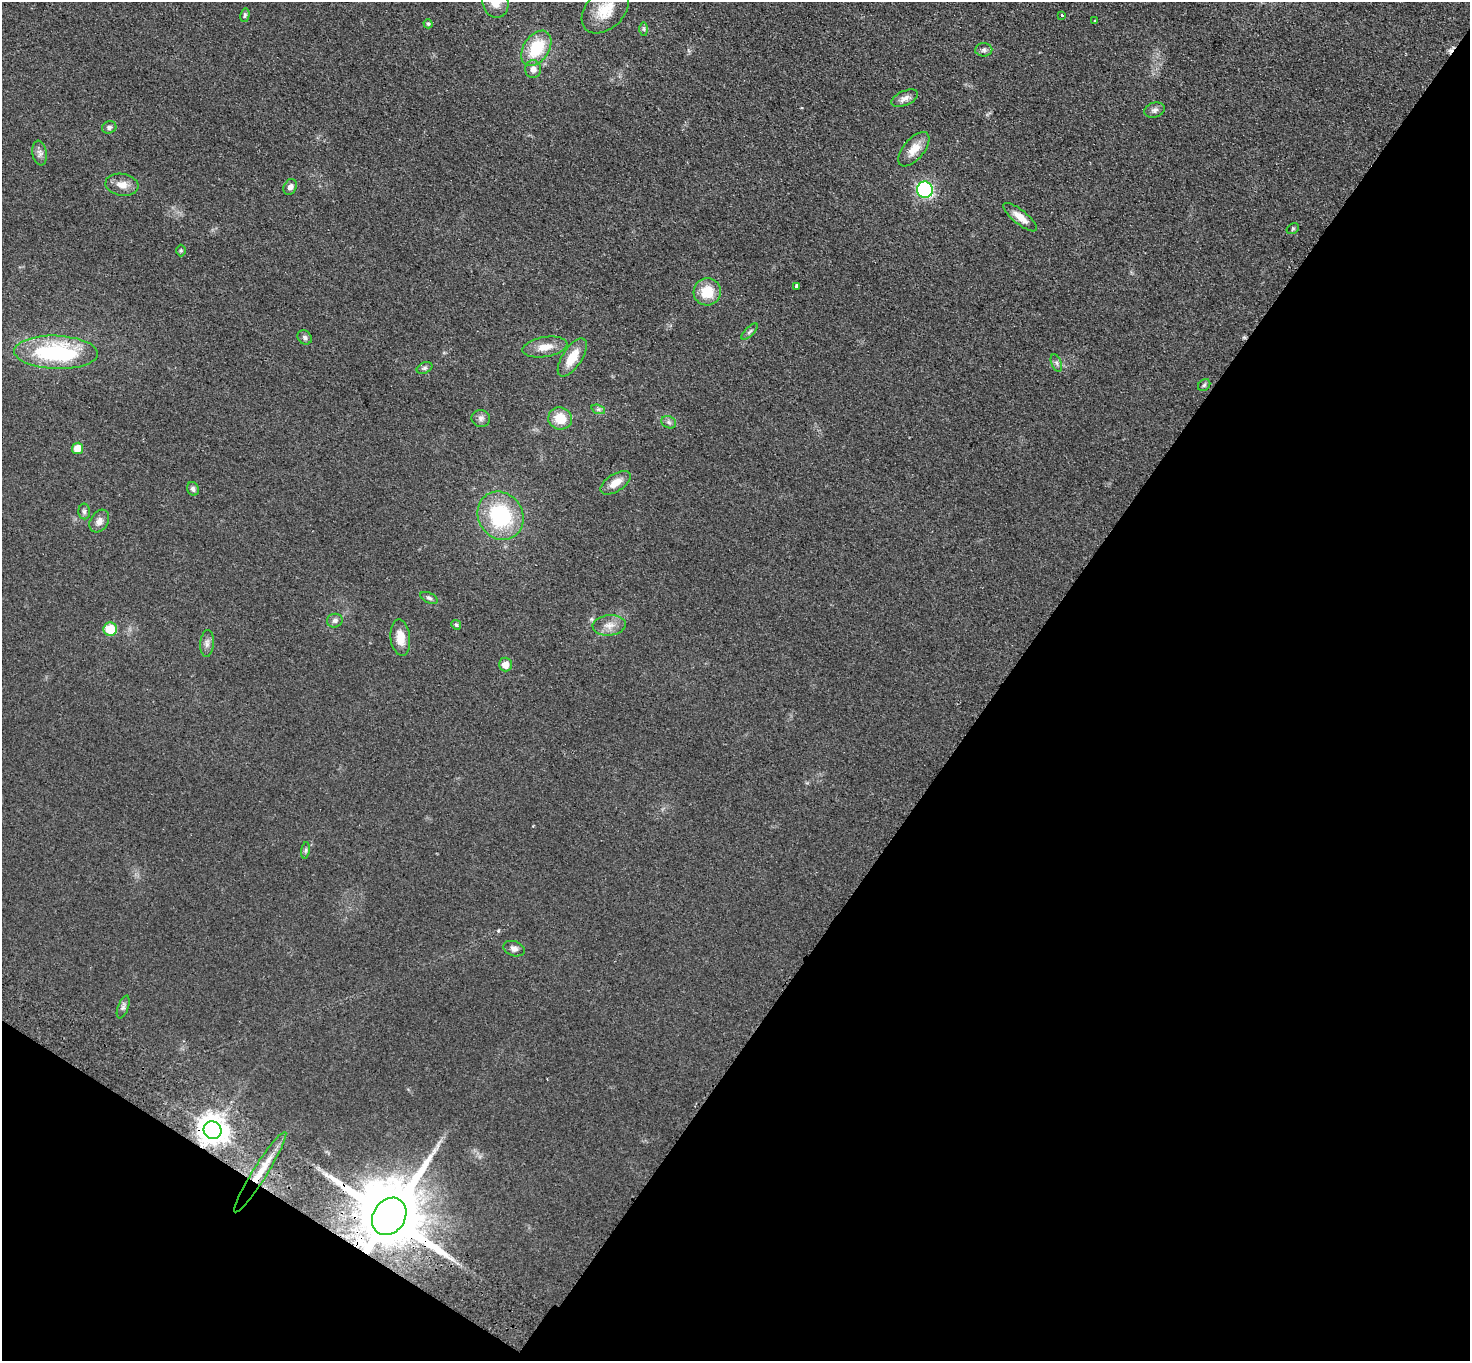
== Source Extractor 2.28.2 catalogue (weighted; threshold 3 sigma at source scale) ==
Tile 15 of 4 x 4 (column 3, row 4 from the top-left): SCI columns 2972-4439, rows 203-1561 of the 5942 x 5980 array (HDU 1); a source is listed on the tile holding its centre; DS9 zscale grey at full resolution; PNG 1472 x 1363 px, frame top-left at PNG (2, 2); each listed source drawn as its Kron ellipse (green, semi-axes under 4 px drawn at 4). Shown black and unused: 36% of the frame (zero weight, under 2 of 3 exposures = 3% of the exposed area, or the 3 px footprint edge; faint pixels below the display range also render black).
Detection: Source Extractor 2.28.2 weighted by HDU 2 'WHT'; one run over the whole footprint, this tile lists its part. Background 0.0876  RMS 0.0099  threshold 0.0445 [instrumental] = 3 sigma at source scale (4.5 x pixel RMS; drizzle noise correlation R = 1.50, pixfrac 1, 0.05/0.05 arcsec/px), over >= 5 px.
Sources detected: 56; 1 cosmic-ray / hot-pixel residue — neither listed nor drawn; the other 55 listed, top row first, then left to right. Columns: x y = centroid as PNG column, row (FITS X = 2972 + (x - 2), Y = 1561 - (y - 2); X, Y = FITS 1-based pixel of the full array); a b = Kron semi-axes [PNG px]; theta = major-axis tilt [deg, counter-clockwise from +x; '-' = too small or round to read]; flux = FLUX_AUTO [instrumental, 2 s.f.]
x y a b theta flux
495 2 16 13 -71 14
605 10 27 18 44 27
245 15 7 4 79 1.7
1062 15 3 2 - 3.6
1095 21 3 2 - 0.76
428 24 4 4 - 1.3
644 29 7 4 -89 1.8
536 48 19 12 56 40
984 50 8 6 2 3
533 69 9 8 - 5.3
905 98 14 7 24 5.4
1154 110 10 7 16 3.7
109 127 7 6 - 2.6
914 149 21 10 50 13
39 153 12 7 -79 4.4
122 185 17 11 -9 9.9
290 187 8 6 63 4.2
925 190 8 8 - 150
1020 217 21 7 -39 9.2
1293 229 7 5 31 1.3
181 250 6 5 - 1.4
796 286 4 3 - 5
707 292 14 13 - 24
750 332 11 4 45 2.4
305 337 8 6 -46 2.7
545 347 23 10 9 13
56 352 42 16 -2 110
572 357 22 9 56 20
1056 363 9 5 -67 2.5
425 368 8 5 26 2.2
1204 385 7 5 44 1.8
598 409 7 4 -18 2
481 418 9 8 - 3.8
560 418 12 11 - 20
669 422 8 6 -22 2.6
77 448 6 5 - 15
615 483 17 8 33 12
193 489 7 5 -64 2.7
84 511 8 6 89 2.4
500 516 25 22 -57 82
99 521 12 8 59 5.9
429 598 9 5 -25 2.3
335 621 8 6 15 3.6
456 625 5 4 - 1.3
609 625 16 10 5 9.3
110 629 7 6 - 26
400 638 18 10 -84 13
207 643 13 6 86 4.5
505 665 7 6 - 11
305 850 8 4 81 1.9
514 949 11 7 -17 4.5
123 1007 12 5 69 3
212 1130 9 8 - 1300
260 1172 47 7 58 24
389 1216 20 16 55 13000
Overlapping masked pixels (flux is a lower limit): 3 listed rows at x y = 212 1130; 260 1172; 389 1216
Isophote crosses this tile's border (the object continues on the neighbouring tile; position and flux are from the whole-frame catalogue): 1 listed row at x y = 495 2